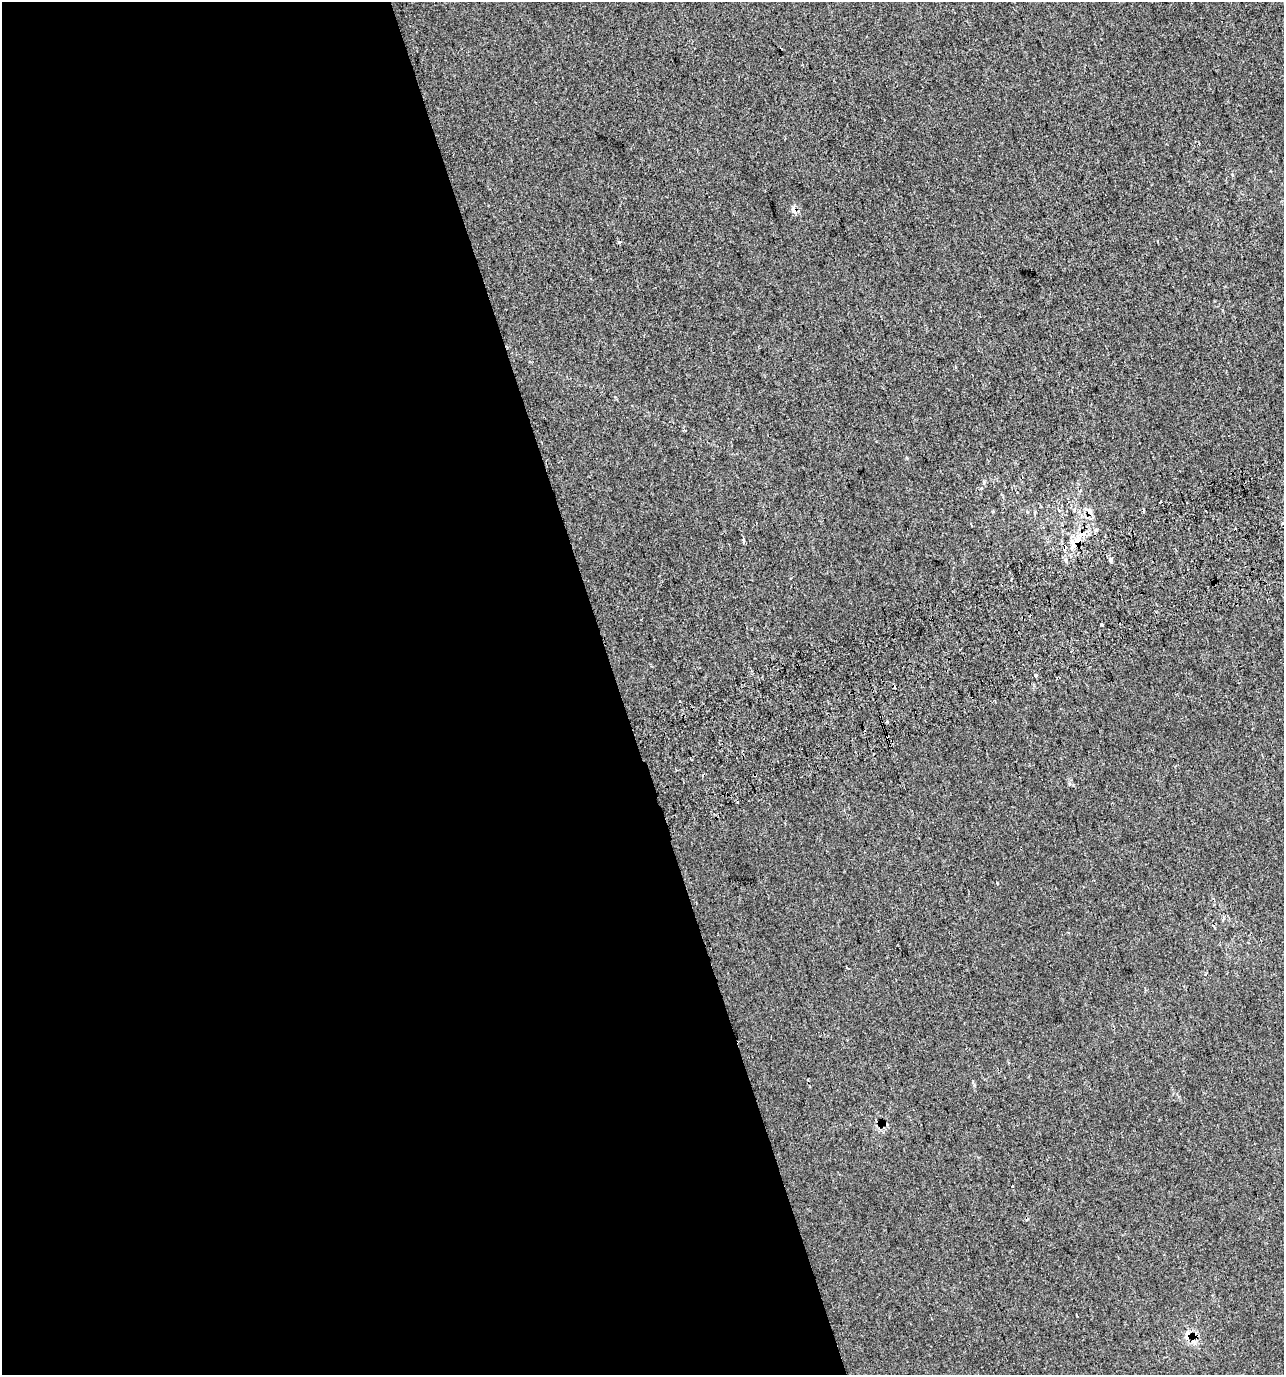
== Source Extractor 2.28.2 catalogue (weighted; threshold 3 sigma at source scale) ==
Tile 9 of 4 x 4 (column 1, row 3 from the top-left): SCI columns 144-1425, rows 1413-2785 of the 5358 x 5574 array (HDU 1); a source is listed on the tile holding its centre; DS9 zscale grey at full resolution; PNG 1286 x 1377 px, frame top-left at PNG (2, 2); no overlay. Shown black and unused: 48% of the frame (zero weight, under 2 of 3 exposures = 2% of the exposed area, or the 3 px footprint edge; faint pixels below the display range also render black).
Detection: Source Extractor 2.28.2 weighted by HDU 2 'WHT'; one run over the whole footprint, this tile lists its part. Background 3.17e-04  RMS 0.0073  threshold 0.033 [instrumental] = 3 sigma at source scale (4.5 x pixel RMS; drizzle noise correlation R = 1.50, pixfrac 1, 0.0396/0.0396 arcsec/px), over >= 5 px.
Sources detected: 24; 9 cosmic-ray / hot-pixel residue — not listed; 3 inside a brighter listed object's ellipse — not listed separately; the other 12 listed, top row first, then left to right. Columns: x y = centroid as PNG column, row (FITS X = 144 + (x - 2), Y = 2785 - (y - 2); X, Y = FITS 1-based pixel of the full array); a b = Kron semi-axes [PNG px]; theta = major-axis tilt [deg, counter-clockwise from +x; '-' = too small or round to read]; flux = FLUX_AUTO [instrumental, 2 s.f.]
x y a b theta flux
794 210 5 4 - 7.7
1160 502 3 3 - 1.8
1089 511 11 7 -46 3.9
1078 540 14 8 82 7
1110 559 5 5 - 1.8
1066 560 7 4 -82 1.5
1101 624 3 3 - 3.6
1035 675 4 4 - 1.6
887 722 3 3 - 1.1
1069 932 3 3 - 1.3
849 968 3 3 - 1.4
1193 1340 9 7 -79 4.8
Overlapping masked pixels (flux is a lower limit): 4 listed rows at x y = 794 210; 1089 511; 1078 540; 1193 1340
Unlisted compact peaks at least as high as the median listed source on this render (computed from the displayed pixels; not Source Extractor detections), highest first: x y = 997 883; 907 458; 1069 784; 743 540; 974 1085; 981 488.